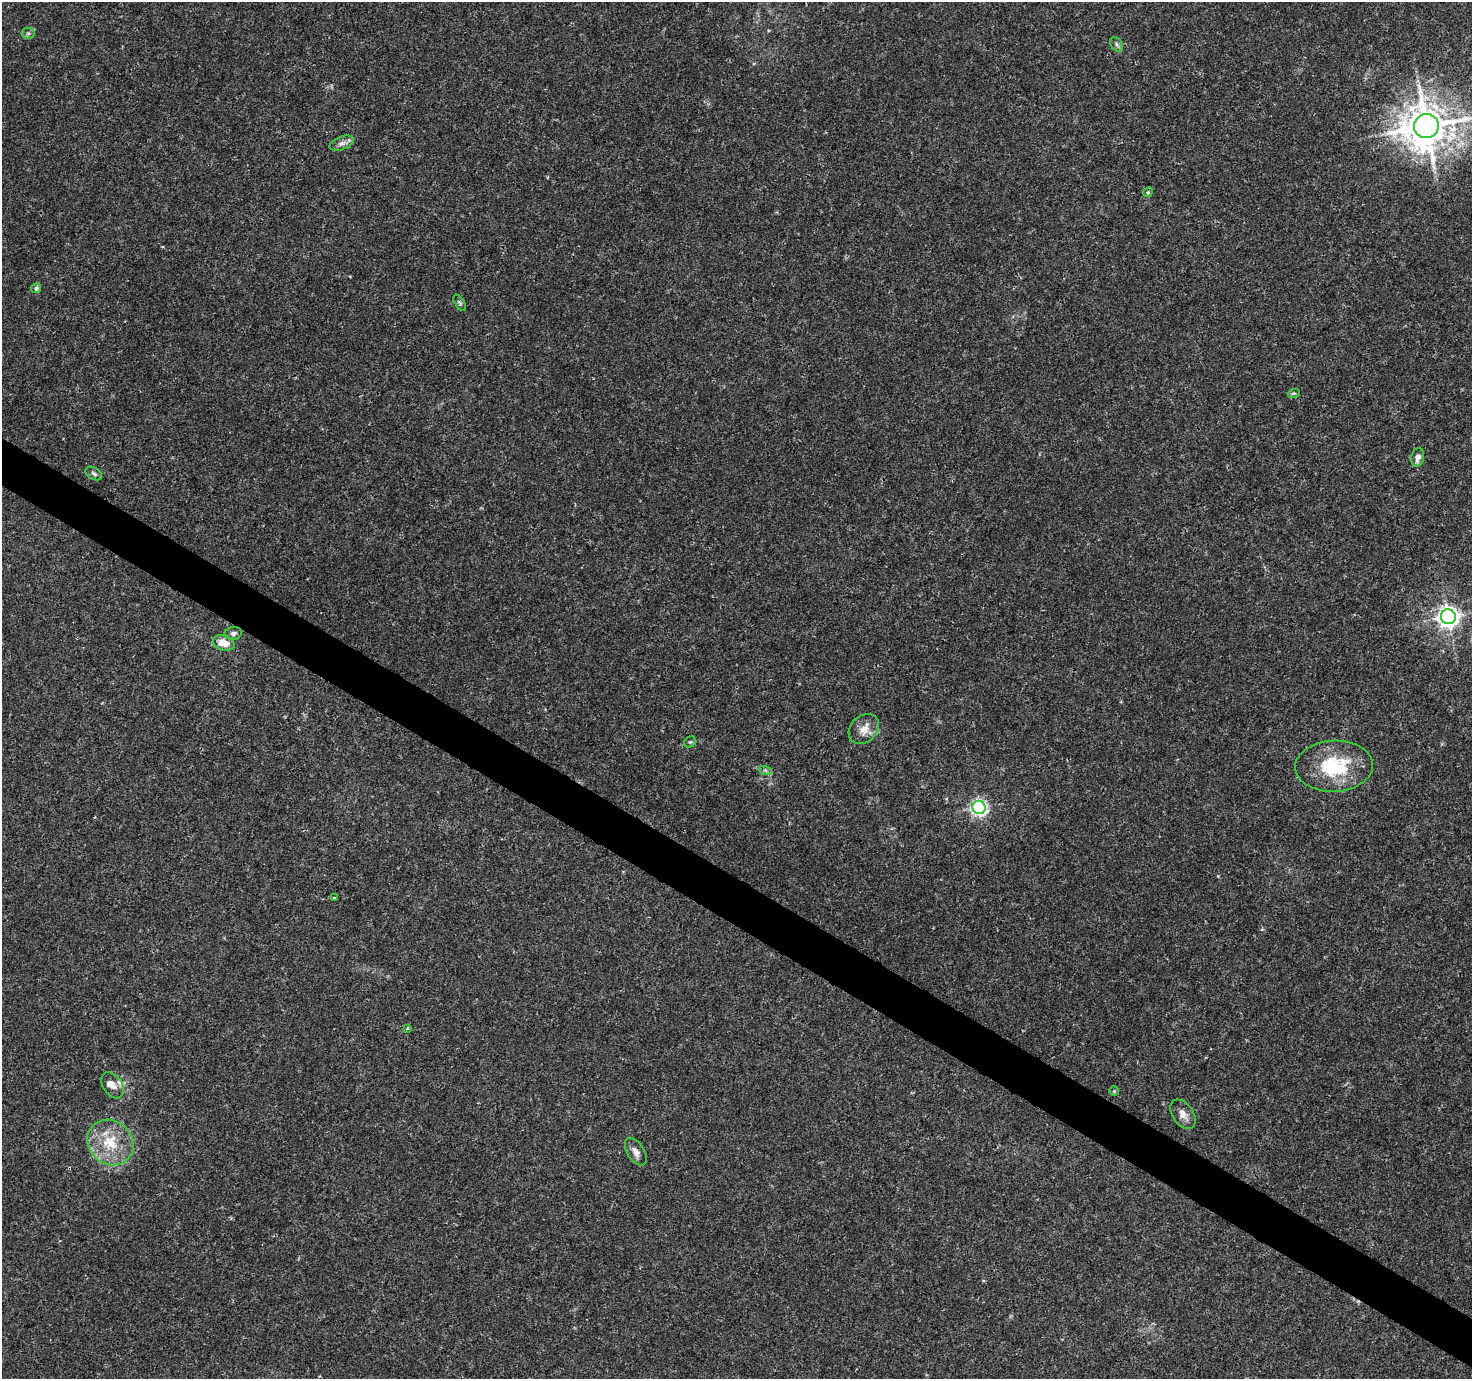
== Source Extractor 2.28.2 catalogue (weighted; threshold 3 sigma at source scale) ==
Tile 6 of 4 x 4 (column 2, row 2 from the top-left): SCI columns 1472-2941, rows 2946-4322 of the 5890 x 5957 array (HDU 1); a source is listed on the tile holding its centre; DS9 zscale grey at full resolution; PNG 1474 x 1381 px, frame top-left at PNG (2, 2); each listed source drawn as its Kron ellipse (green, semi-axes under 4 px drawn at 4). Shown black and unused: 4% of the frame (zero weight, under 3 of 4 exposures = <1% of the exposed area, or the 3 px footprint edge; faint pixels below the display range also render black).
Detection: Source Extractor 2.28.2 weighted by HDU 2 'WHT'; one run over the whole footprint, this tile lists its part. Background 0.0162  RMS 0.0015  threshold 0.00687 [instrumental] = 3 sigma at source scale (4.5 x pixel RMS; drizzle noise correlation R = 1.50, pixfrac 1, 0.0396/0.0396 arcsec/px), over >= 5 px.
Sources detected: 27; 2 inside a brighter listed object's ellipse — not listed separately; the other 25 listed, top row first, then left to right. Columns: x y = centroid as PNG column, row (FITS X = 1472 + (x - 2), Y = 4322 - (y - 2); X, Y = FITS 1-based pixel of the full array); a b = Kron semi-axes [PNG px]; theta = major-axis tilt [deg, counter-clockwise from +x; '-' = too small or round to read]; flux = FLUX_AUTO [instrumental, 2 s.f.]
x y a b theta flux
28 33 6 6 - 0.35
1117 44 8 5 -58 0.35
1426 126 12 12 - 510
342 143 13 6 22 0.73
1148 192 5 4 - 0.2
36 288 5 4 - 0.46
460 303 9 4 -58 0.27
1294 393 6 3 18 0.19
1418 457 9 6 77 0.83
94 473 9 5 -31 0.43
1448 617 7 7 - 110
233 633 9 6 10 0.51
224 643 11 7 -16 1.9
864 729 17 13 43 1.7
690 742 6 5 - 0.24
1334 766 39 25 2 9.8
765 770 7 4 -19 0.3
979 807 7 6 - 44
334 898 3 3 - 0.15
407 1028 3 3 - 0.23
113 1085 14 9 -55 1.1
1114 1091 4 4 - 0.2
1183 1114 16 10 -56 1.2
110 1142 24 21 -41 5.7
636 1152 15 8 -58 0.97
Isophote crosses this tile's border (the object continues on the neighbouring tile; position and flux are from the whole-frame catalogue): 1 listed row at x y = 1426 126